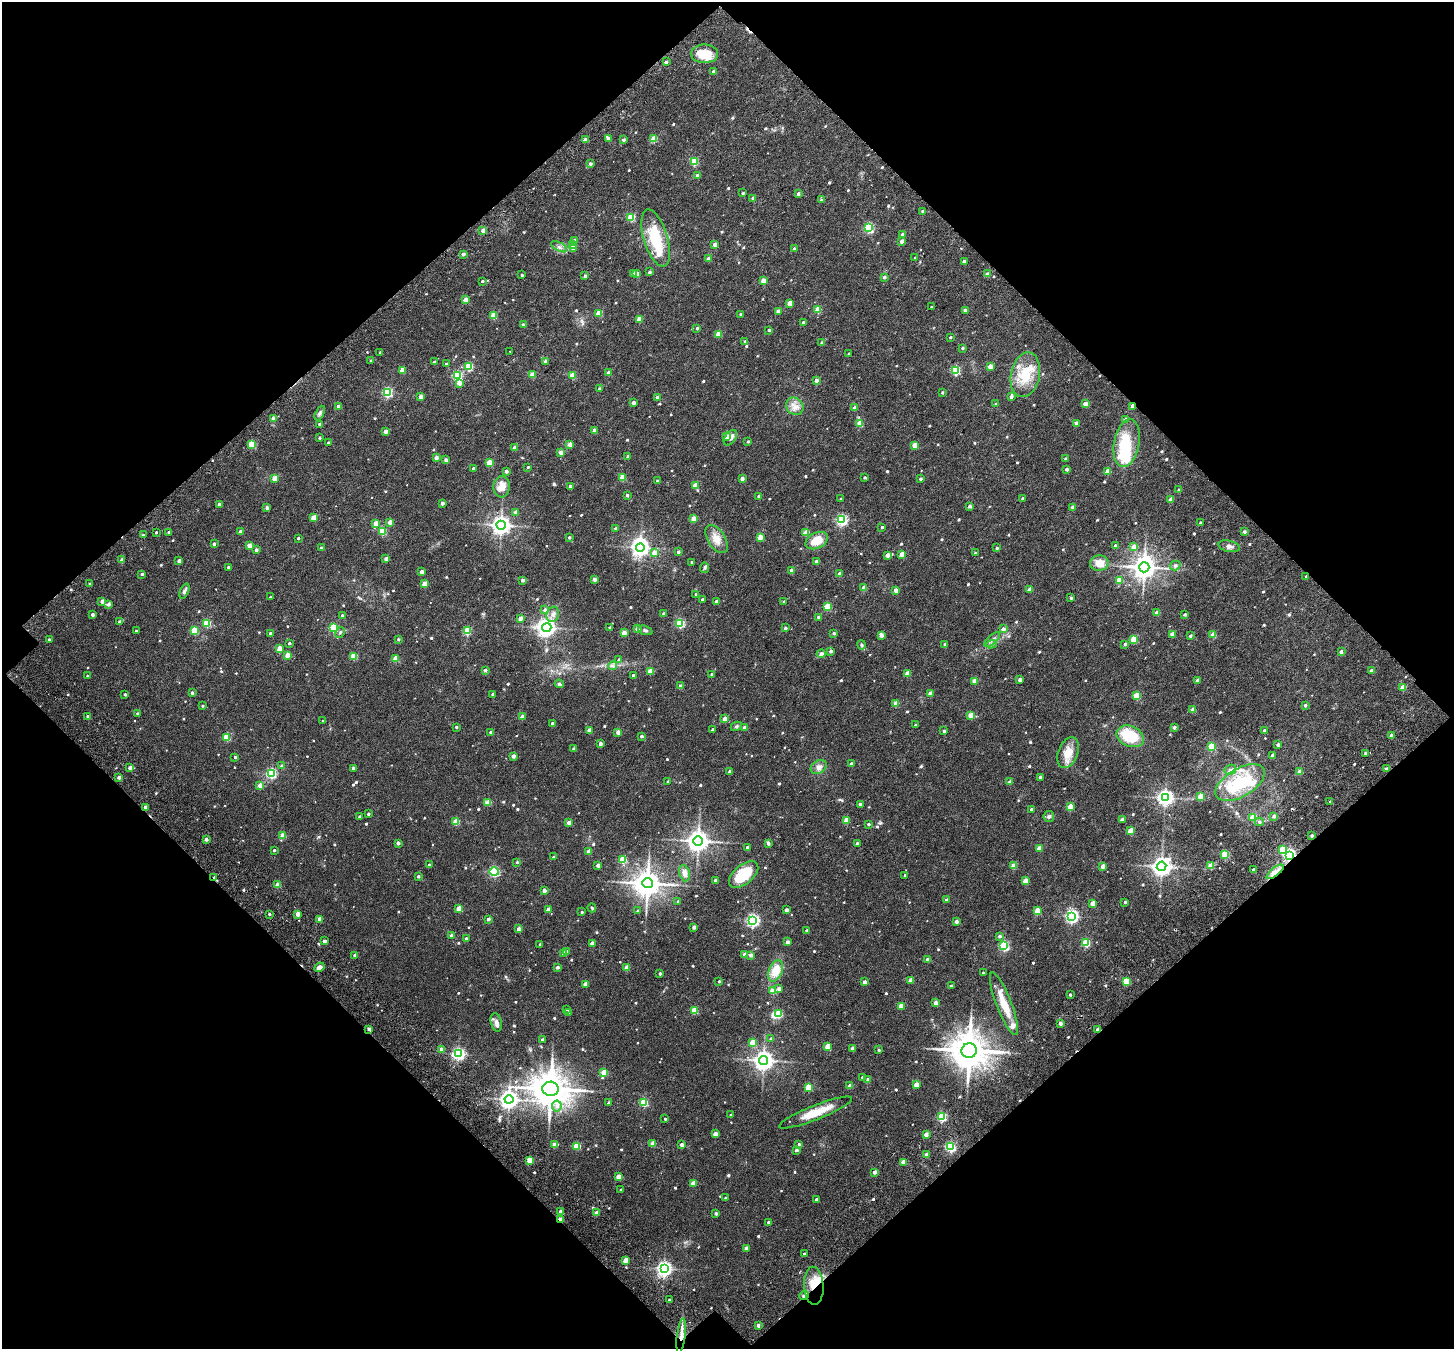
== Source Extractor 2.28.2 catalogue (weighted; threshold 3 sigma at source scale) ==
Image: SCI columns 197-3099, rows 235-2927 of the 3261 x 3255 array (HDU 1 of 3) = the unmasked area's bounding box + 8 px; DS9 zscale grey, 2 x 2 block average (1 PNG px = mean of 2 x 2 image px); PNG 1456 x 1351 px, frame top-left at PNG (2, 2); each listed source drawn as its Kron ellipse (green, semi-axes under 4 px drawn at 4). Shown black and unused: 49% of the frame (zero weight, under 3 of 4 exposures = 18% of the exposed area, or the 3 px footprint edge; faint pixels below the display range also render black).
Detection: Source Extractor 2.28.2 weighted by HDU 2 'WHT'. Background 0.04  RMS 0.006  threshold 0.0271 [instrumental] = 3 sigma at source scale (4.5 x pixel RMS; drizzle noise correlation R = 1.50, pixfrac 1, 0.0396/0.0396 arcsec/px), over >= 5 px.
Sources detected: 830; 6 inside a brighter object's white glare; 7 cosmic-ray / hot-pixel residue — neither listed nor drawn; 18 inside a brighter listed object's ellipse — not listed separately; of the other 799, all 500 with FLUX_AUTO >= 2.17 (the completeness limit of this list) listed and drawn (299 fainter detections not listed), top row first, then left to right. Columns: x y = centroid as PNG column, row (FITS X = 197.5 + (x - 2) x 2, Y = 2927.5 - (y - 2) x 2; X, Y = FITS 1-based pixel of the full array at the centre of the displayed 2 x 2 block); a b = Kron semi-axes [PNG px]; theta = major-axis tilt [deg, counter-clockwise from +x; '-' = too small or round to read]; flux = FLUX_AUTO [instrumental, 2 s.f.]
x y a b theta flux
705 54 13 9 1 30
666 62 3 2 - 3.8
714 71 2 2 - 9.8
608 138 3 2 - 10
654 139 3 3 - 38
585 140 2 2 - 12
623 140 2 2 - 4.9
694 162 3 3 - 60
590 164 3 3 - 4.3
697 175 2 2 - 5.4
743 193 2 2 - 3
798 194 2 2 - 4.2
753 198 3 3 - 5.7
822 200 3 3 - 3.7
922 211 2 2 - 2.6
631 217 3 3 - 63
869 228 3 3 - 100
483 230 2 2 - 15
903 234 2 2 - 6.7
656 238 30 12 -73 67
575 240 3 2 - 10
901 241 2 2 - 9.1
715 244 2 2 - 13
573 245 3 3 - 7.1
559 247 9 3 -28 4
573 249 3 3 - 8.6
794 249 2 2 - 6.6
463 254 2 2 - 6.4
915 258 2 2 - 2.5
709 259 2 2 - 8.7
964 261 2 2 - 5.9
649 272 3 3 - 3
633 273 3 3 - 4.3
637 274 2 2 - 12
987 274 2 2 - 11
522 275 2 2 - 2.3
585 276 2 2 - 4.8
884 277 2 2 - 4.9
482 281 2 2 - 3.1
763 281 3 2 - 18
465 300 3 2 - 22
790 303 3 2 - 20
932 307 2 2 - 2.5
818 310 3 3 - 36
965 310 2 2 - 7.4
778 312 2 2 - 13
599 313 3 3 - 32
741 314 2 2 - 2.6
493 315 3 3 - 37
639 319 3 3 - 29
803 322 2 2 - 4
523 325 2 2 - 5.5
697 328 3 2 - 3.4
769 330 2 2 - 3.8
718 334 3 2 - 28
950 337 2 2 - 2.5
745 341 3 3 - 2.5
822 343 2 2 - 7
962 348 3 3 - 2.3
510 351 2 2 - 2.8
380 352 2 2 - 2.6
849 354 2 2 - 3.7
371 361 2 2 - 3.1
546 361 2 2 - 9.8
434 362 2 2 - 2.6
446 364 2 2 - 2.3
469 367 3 3 - 76
990 367 3 2 - 23
402 370 3 3 - 25
956 370 3 3 - 100
608 373 2 2 - 8.5
532 375 3 2 - 26
572 375 3 3 - 32
1025 375 23 14 78 46
457 376 3 3 - 110
816 380 2 2 - 9
459 383 3 2 - 14
600 389 2 2 - 8.1
387 392 3 3 - 120
942 392 2 2 - 2.3
421 396 2 2 - 11
657 397 2 2 - 7.6
1011 397 3 2 - 6.1
633 403 2 2 - 8.2
996 404 2 2 - 3.2
1085 404 2 2 - 16
338 406 2 2 - 7.5
795 406 9 8 - 11
1133 406 3 2 - 8.4
855 408 2 2 - 13
320 413 8 4 64 3.7
273 418 2 2 - 14
1125 419 3 2 - 5.4
860 423 3 2 - 20
1076 423 3 2 - 7.6
319 424 2 2 - 2.4
594 430 2 2 - 12
385 431 2 2 - 9.3
727 436 3 3 - 12
320 438 2 2 - 2.7
730 438 9 5 56 8.6
748 441 2 2 - 2.4
328 443 2 2 - 3.5
1127 443 24 12 79 72
252 444 3 3 - 40
570 444 2 2 - 17
915 445 3 3 - 27
514 448 2 2 - 11
561 452 2 2 - 9.8
628 457 2 2 - 7.7
436 458 2 2 - 9.7
1066 459 3 2 - 3.5
446 460 2 2 - 6.4
489 463 3 3 - 33
528 467 2 2 - 2.5
473 468 2 2 - 2.6
1067 469 2 2 - 5
506 471 2 2 - 7.5
1107 471 2 2 - 20
622 477 3 3 - 34
865 477 2 2 - 2.9
275 478 3 3 - 32
742 478 2 2 - 10
920 479 2 2 - 3.7
657 481 2 2 - 3.2
695 485 3 3 - 26
570 486 2 2 - 5.3
502 487 10 8 86 16
1179 490 2 2 - 3.6
627 495 2 2 - 4.2
759 496 2 2 - 5
1023 498 2 2 - 4.5
841 499 3 2 - 2.2
1171 499 2 2 - 14
442 503 2 2 - 7.8
219 504 2 2 - 7.6
970 506 2 2 - 7
1073 507 2 2 - 8.6
267 508 3 2 - 5.2
516 512 2 2 - 11
314 518 3 3 - 23
693 518 2 2 - 20
842 520 3 3 - 200
390 522 2 2 - 16
376 523 3 3 - 22
1200 523 2 2 - 2.8
501 525 4 4 - 870
882 527 2 2 - 2.9
616 529 2 2 - 4.8
241 531 2 2 - 8.4
382 531 3 3 - 56
156 532 2 2 - 3.1
169 532 2 2 - 6.8
806 532 3 3 - 28
1244 532 2 2 - 5.6
143 535 3 2 - 2.3
569 537 2 2 - 3
760 537 3 2 - 23
298 538 2 2 - 3.3
717 539 16 8 -57 17
817 541 12 7 27 28
214 544 2 2 - 5.2
1115 545 2 2 - 3.8
249 546 4 3 - 14
1229 546 11 5 -13 5.9
640 547 4 4 - 630
1134 547 3 3 - 17
321 548 2 2 - 2.8
997 548 2 2 - 3.3
256 550 2 2 - 6.3
678 552 3 2 - 3.2
654 553 3 3 - 14
975 553 2 2 - 2.8
902 554 2 2 - 20
887 555 2 2 - 13
386 559 2 2 - 8.1
122 560 2 2 - 9.8
179 561 2 2 - 7.2
816 561 2 2 - 7.1
692 562 2 2 - 2.5
1099 563 9 7 5 20
1175 566 5 4 - 3.7
228 567 2 2 - 2.4
1144 567 5 5 - 1500
705 568 5 4 - 2.8
791 570 2 2 - 7.1
422 572 2 2 - 9.7
839 573 3 2 - 3.5
142 574 2 2 - 4
1306 577 2 2 - 3.8
594 579 2 2 - 9.3
522 580 2 2 - 5.7
1119 580 3 3 - 35
424 583 3 2 - 17
90 584 2 2 - 3.3
864 588 2 2 - 14
1030 589 2 2 - 13
896 590 2 2 - 12
184 591 8 4 68 3.9
696 594 2 2 - 4.2
271 597 2 2 - 2.2
1071 598 3 3 - 2.8
702 600 2 2 - 4.8
102 601 3 2 - 7.2
716 601 3 3 - 2.9
784 601 2 2 - 2.4
108 604 3 3 - 5.7
827 607 4 3 - 51
545 610 3 3 - 6.2
1157 613 3 2 - 14
553 614 8 6 73 7.1
664 614 2 2 - 7.3
1185 614 2 2 - 3.7
93 615 2 2 - 5.7
342 615 2 2 - 2.3
818 617 2 2 - 3.9
520 618 2 2 - 12
120 622 2 2 - 5.6
207 623 3 3 - 69
680 623 3 3 - 110
547 627 4 4 - 640
333 628 3 3 - 85
610 628 2 2 - 2.8
785 628 2 2 - 4.1
637 629 2 2 - 12
1003 629 2 2 - 11
645 630 8 3 -21 2.9
136 631 2 2 - 2.7
195 631 3 3 - 61
467 631 3 3 - 70
340 632 5 3 - 2.3
270 633 2 2 - 3.3
624 633 2 2 - 17
834 633 2 2 - 4.3
1172 634 3 2 - 18
881 635 3 2 - 9.3
1213 635 3 3 - 22
1190 636 3 2 - 3.3
398 639 2 2 - 2.5
992 639 10 3 41 3.7
1134 639 3 3 - 45
49 640 2 2 - 4.8
289 643 2 2 - 3
945 644 2 2 - 5.7
991 644 5 3 - 3
1125 644 2 2 - 6
862 645 5 4 - 2.4
279 649 3 3 - 25
831 651 2 2 - 4.3
1341 652 2 2 - 4.9
821 654 4 4 - 5.8
287 655 3 2 - 18
354 656 3 3 - 35
395 659 3 3 - 24
619 659 3 2 - 2.6
613 666 4 3 - 2.8
485 670 2 2 - 5.7
1372 670 2 2 - 7.8
650 671 3 3 - 31
907 673 3 2 - 20
712 674 2 2 - 6
633 675 2 2 - 4.2
87 676 2 2 - 2.4
1020 680 2 2 - 7.6
1197 680 2 2 - 6.2
975 681 3 2 - 22
559 684 4 3 - 3.7
680 686 2 2 - 8.3
1403 687 3 3 - 26
192 693 2 2 - 4.6
930 693 2 2 - 12
125 694 2 2 - 3.3
493 694 2 2 - 3.8
1136 696 3 3 - 46
896 704 3 3 - 22
1305 705 2 2 - 5.4
203 706 2 2 - 2.2
1193 710 3 2 - 19
137 713 2 2 - 2.5
971 715 3 3 - 29
88 716 2 2 - 4.4
522 717 3 2 - 17
725 719 3 2 - 17
323 721 3 3 - 2.3
552 723 3 2 - 3.6
915 725 2 2 - 2.2
736 726 6 4 27 2.7
456 727 2 2 - 3.2
745 727 2 2 - 12
1174 727 3 2 - 4.3
713 729 2 2 - 2.5
589 730 2 2 - 11
944 731 2 2 - 4.4
1264 731 2 2 - 6
491 732 2 2 - 3.7
618 732 2 2 - 14
1392 735 2 2 - 12
641 736 2 2 - 4.2
1130 736 14 10 -24 63
226 737 3 3 - 52
600 744 2 2 - 9
1278 745 2 2 - 4.4
1211 747 3 3 - 44
574 749 2 2 - 5.9
1068 753 16 10 68 23
1366 753 2 2 - 8.5
513 756 2 2 - 8.7
1273 756 3 2 - 13
235 757 2 2 - 4.3
851 764 2 2 - 4.9
282 766 2 2 - 8.1
819 767 8 6 32 7.9
130 768 2 2 - 9.7
353 768 2 2 - 6.8
1386 769 2 2 - 2.2
1230 770 6 4 28 3.9
730 772 2 2 - 9.8
1300 772 3 2 - 20
271 773 3 3 - 160
119 777 3 3 - 5.4
1040 777 2 2 - 4.1
668 782 2 2 - 2.5
1010 782 2 2 - 10
1240 783 27 14 30 80
260 785 2 2 - 19
1201 797 3 3 - 36
1165 798 4 4 - 540
488 802 3 2 - 26
1330 802 3 3 - 2.4
860 804 2 2 - 5
145 807 2 2 - 8.8
1070 807 3 3 - 38
1031 809 2 2 - 5.1
368 814 2 2 - 3.2
1274 816 3 3 - 4.6
360 817 2 2 - 4.9
1049 817 5 5 - 3.4
1253 817 3 3 - 31
1122 819 2 2 - 8.4
846 820 3 3 - 29
456 822 3 3 - 40
1259 822 4 3 - 2.4
569 823 2 2 - 13
868 824 2 2 - 3.4
1131 831 3 3 - 31
283 835 3 2 - 22
1312 835 2 2 - 3.8
206 839 2 2 - 8
698 841 5 5 - 1200
398 843 2 2 - 8.1
768 843 3 2 - 5.8
857 843 2 2 - 3.7
747 848 2 2 - 7.9
1039 848 3 3 - 21
1282 849 3 3 - 41
274 850 2 2 - 3.2
589 851 2 2 - 16
1225 854 3 3 - 69
1289 855 3 3 - 270
554 857 2 2 - 4.1
623 860 3 3 - 50
517 862 3 2 - 2.6
429 865 2 2 - 2.3
598 865 2 2 - 9.1
1013 866 3 2 - 21
1103 866 3 2 - 13
1162 866 5 4 - 900
1211 866 3 3 - 32
1253 869 2 2 - 2.4
494 872 5 3 - 160
1275 872 10 3 38 7.7
685 873 8 5 -74 8.2
744 875 17 9 40 58
905 875 3 2 - 2.3
418 876 2 2 - 3.6
214 878 3 2 - 4
715 880 2 2 - 5.7
1025 881 3 2 - 22
647 883 5 5 - 2100
278 885 3 3 - 28
544 891 2 2 - 11
946 900 3 2 - 4.9
678 902 3 2 - 2.5
1125 902 2 2 - 3.2
1093 903 3 2 - 20
592 908 4 3 - 2.3
459 909 3 3 - 31
548 910 2 2 - 15
786 910 2 2 - 8.1
638 911 2 2 - 2.8
1037 911 3 3 - 29
582 912 2 2 - 2.2
269 914 2 2 - 3.5
298 914 3 2 - 14
1072 916 4 4 - 310
320 919 3 2 - 18
488 919 2 2 - 6.5
753 920 4 3 - 280
956 921 2 2 - 8.1
694 927 2 2 - 7.8
519 929 2 2 - 9.8
807 931 2 2 - 4.8
452 936 2 2 - 12
999 936 3 3 - 5
466 938 2 2 - 5
325 941 3 2 - 4.7
787 942 2 2 - 6.7
592 943 3 2 - 16
1086 943 3 3 - 75
540 944 2 2 - 3.7
1004 946 3 3 - 150
567 951 3 3 - 2.7
564 953 2 2 - 11
745 954 2 2 - 12
355 955 2 2 - 12
751 955 2 2 - 9.1
928 959 2 2 - 11
319 967 5 4 - 7.1
557 967 2 2 - 6.5
627 968 3 3 - 25
776 971 11 6 68 27
660 973 2 2 - 3.3
983 973 2 2 - 2.9
911 980 2 2 - 14
719 981 2 2 - 2.7
1126 981 3 3 - 56
865 982 2 2 - 8.5
585 984 3 2 - 17
951 986 2 2 - 2.3
779 989 3 3 - 6.3
773 991 3 3 - 28
1070 995 2 2 - 2.9
936 1003 2 2 - 13
1004 1004 33 7 -69 31
901 1006 3 3 - 30
567 1009 2 2 - 2.6
694 1011 3 3 - 39
569 1012 2 2 - 3.1
778 1014 3 3 - 76
496 1022 9 5 -77 6.3
1060 1023 2 2 - 8.8
369 1029 2 2 - 7.7
1098 1029 2 2 - 7.9
771 1039 2 2 - 2.4
543 1040 2 2 - 4.9
752 1043 3 3 - 28
828 1047 3 3 - 31
853 1048 2 2 - 12
441 1049 3 3 - 9.4
879 1050 2 2 - 2.7
969 1050 8 7 - 4300
458 1054 4 3 - 290
764 1060 4 4 - 920
604 1072 3 3 - 30
862 1077 2 2 - 2.6
868 1079 2 2 - 6.1
916 1085 3 2 - 19
850 1086 2 2 - 14
809 1087 3 3 - 58
551 1089 8 7 - 4200
509 1099 4 4 - 760
644 1102 3 3 - 79
609 1103 2 2 - 5.5
557 1106 5 5 - 5.8
815 1113 39 7 22 32
731 1115 2 2 - 4.4
942 1117 3 3 - 110
665 1119 2 2 - 2.8
715 1134 2 2 - 15
926 1134 3 2 - 13
653 1144 3 3 - 24
799 1144 2 2 - 2.9
555 1145 3 3 - 22
681 1145 2 2 - 10
577 1146 3 3 - 56
951 1147 3 3 - 160
796 1150 2 2 - 5
926 1155 3 2 - 9.6
530 1160 3 3 - 37
903 1162 2 2 - 20
875 1172 2 2 - 12
618 1177 3 2 - 21
693 1183 3 3 - 18
621 1190 2 2 - 3.3
726 1198 2 2 - 2.7
816 1199 2 2 - 4
561 1212 2 2 - 16
597 1213 2 2 - 11
716 1213 2 2 - 4.3
560 1219 3 2 - 18
768 1222 2 2 - 2.7
746 1248 2 2 - 12
804 1254 2 2 - 2.8
626 1260 3 2 - 23
664 1269 4 4 - 470
814 1286 19 9 -87 31
804 1295 5 2 - 13
669 1300 2 2 - 3.3
758 1325 2 2 - 6.4
681 1336 17 3 83 18
Overlapping masked pixels (flux is a lower limit): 12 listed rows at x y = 1133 406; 1306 577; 1289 855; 1275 872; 214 878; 369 1029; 1098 1029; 969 1050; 560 1219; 814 1286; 804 1295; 681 1336